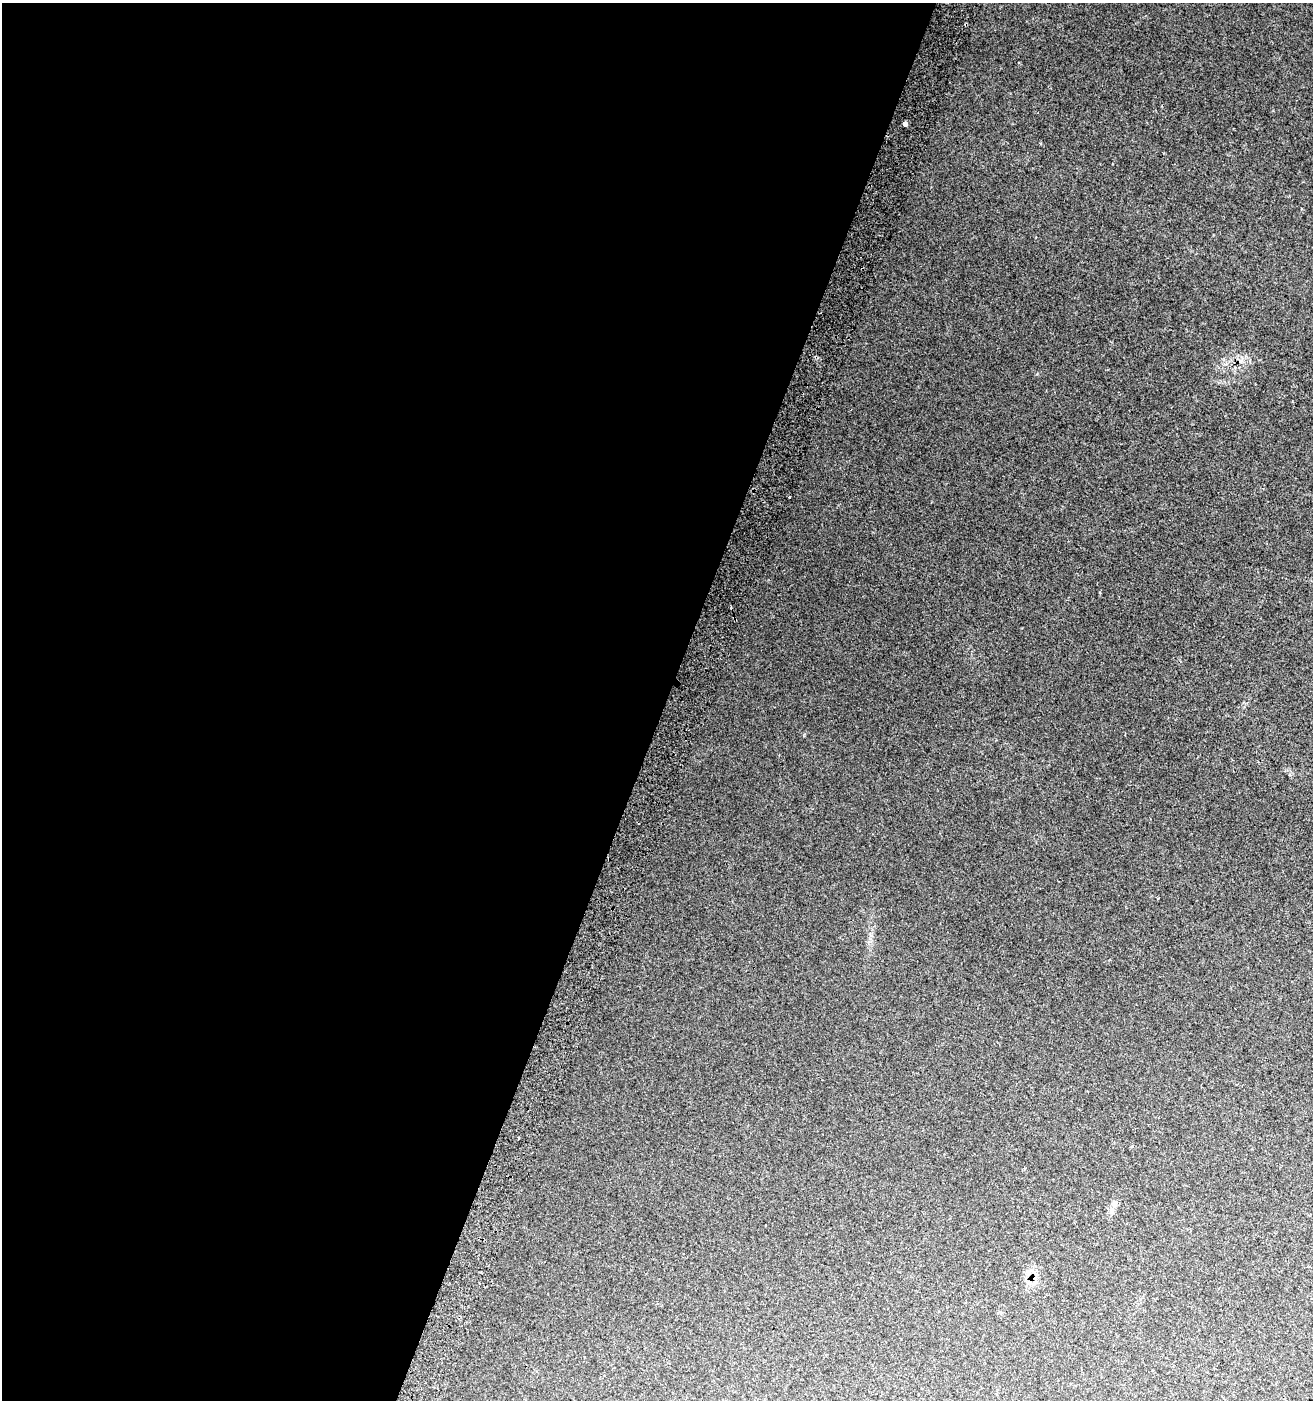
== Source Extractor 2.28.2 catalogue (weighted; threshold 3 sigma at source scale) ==
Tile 5 of 4 x 4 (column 1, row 2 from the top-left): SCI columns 313-1623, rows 2816-4213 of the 5803 x 5636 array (HDU 1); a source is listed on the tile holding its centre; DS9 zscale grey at full resolution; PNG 1315 x 1402 px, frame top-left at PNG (2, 3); no overlay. Shown black and unused: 51% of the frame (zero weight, under 2 of 3 exposures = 6% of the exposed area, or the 3 px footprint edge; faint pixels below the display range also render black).
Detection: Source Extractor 2.28.2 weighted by HDU 2 'WHT'; one run over the whole footprint, this tile lists its part. Background 0.0189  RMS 0.011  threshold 0.0481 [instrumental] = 3 sigma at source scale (4.5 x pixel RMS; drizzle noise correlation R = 1.50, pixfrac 1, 0.0396/0.0396 arcsec/px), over >= 5 px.
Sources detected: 4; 1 cosmic-ray / hot-pixel residue — not listed; the other 3 listed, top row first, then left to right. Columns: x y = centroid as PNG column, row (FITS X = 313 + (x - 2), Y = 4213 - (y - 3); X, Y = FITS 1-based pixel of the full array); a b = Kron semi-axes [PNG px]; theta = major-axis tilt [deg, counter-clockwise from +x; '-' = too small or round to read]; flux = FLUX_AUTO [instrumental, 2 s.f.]
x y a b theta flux
905 124 4 3 - 13
518 1138 3 3 - 2.1
1024 1169 4 3 - 1.2